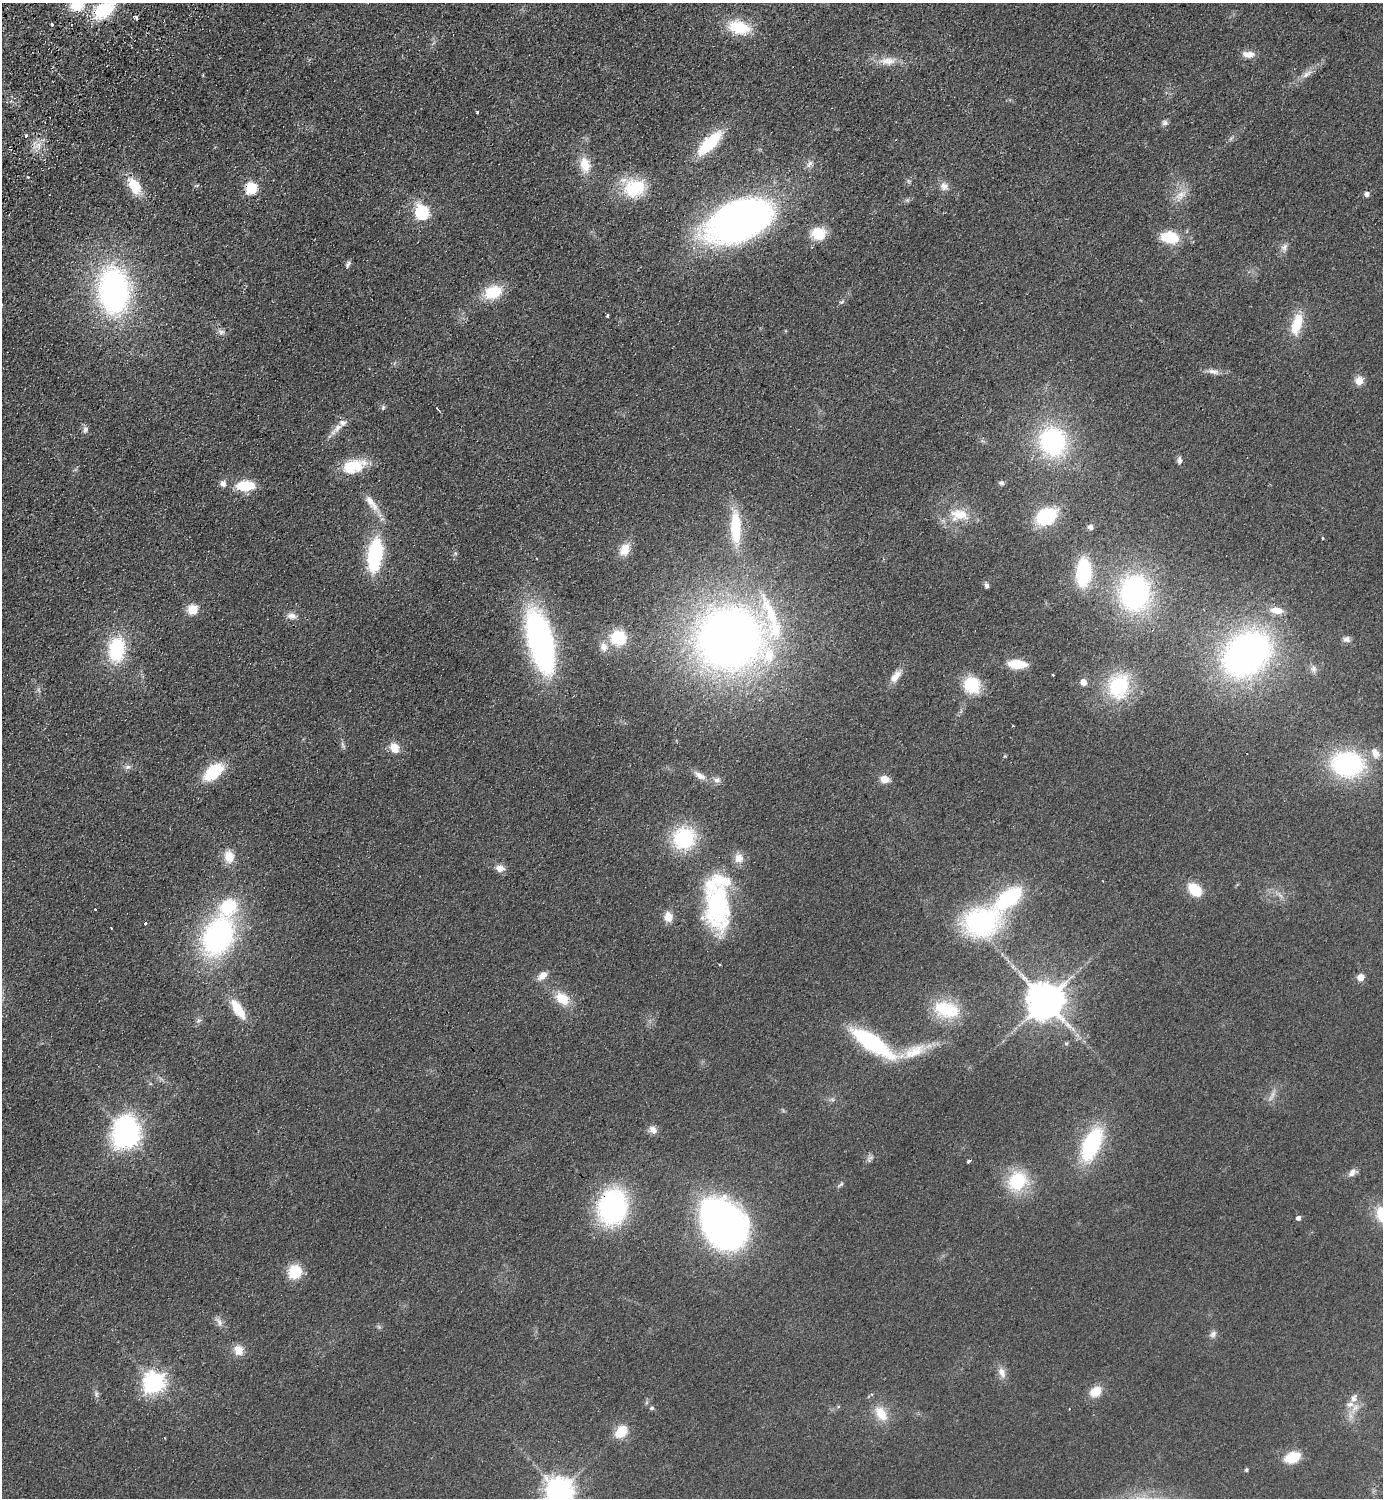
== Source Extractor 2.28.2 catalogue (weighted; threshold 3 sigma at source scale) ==
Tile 11 of 4 x 4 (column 3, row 3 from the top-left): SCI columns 2963-4343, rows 1540-3035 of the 6066 x 6072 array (HDU 1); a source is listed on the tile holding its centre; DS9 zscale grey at full resolution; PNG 1385 x 1500 px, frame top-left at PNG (2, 3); no overlay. Shown black and unused: <1% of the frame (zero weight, under 2 of 3 exposures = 3% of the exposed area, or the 3 px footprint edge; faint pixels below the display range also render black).
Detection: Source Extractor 2.28.2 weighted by HDU 2 'WHT'; one run over the whole footprint, this tile lists its part. Background 0.0559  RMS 0.0097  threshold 0.0436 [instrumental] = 3 sigma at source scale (4.5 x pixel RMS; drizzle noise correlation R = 1.50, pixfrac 1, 0.05/0.05 arcsec/px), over >= 5 px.
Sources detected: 148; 1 too faint to see at this stretch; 1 inside a brighter object's white glare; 6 cosmic-ray / hot-pixel residue — not listed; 8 inside a brighter listed object's ellipse — not listed separately; the other 132 listed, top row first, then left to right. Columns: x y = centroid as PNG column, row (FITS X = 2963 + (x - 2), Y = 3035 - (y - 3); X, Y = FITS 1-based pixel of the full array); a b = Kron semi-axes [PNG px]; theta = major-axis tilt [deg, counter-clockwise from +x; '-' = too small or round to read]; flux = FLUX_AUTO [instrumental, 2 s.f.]
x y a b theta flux
77 5 14 10 15 27
104 10 19 12 39 62
136 17 4 3 - 10
52 24 3 3 - 2.5
739 27 25 14 -16 35
1248 54 14 8 -1 8.2
888 61 25 11 5 14
1307 74 17 7 33 6.9
477 112 3 3 - 1.6
1165 123 8 7 - 2.9
26 136 3 3 - 2.5
1231 138 7 4 19 1.8
710 143 26 10 45 54
39 145 12 4 -82 4.7
809 164 12 6 58 4.1
585 165 19 12 -80 18
135 186 20 11 -57 26
944 186 12 11 - 6.2
251 188 6 6 - 84
634 188 28 23 -5 44
1367 194 5 4 - 4.6
1180 196 20 11 48 12
422 212 7 6 - 140
738 221 67 36 23 410
819 234 11 10 - 33
1170 237 20 13 -9 31
1284 247 12 8 61 4.6
348 264 10 5 62 2.5
114 291 35 23 -86 310
493 292 17 12 21 34
842 302 7 5 21 1.8
607 316 3 3 - 2.6
1297 324 27 12 74 27
221 332 9 7 0 3.7
1213 371 17 7 -8 6
1359 381 9 9 - 9.7
383 408 7 5 71 1.8
437 408 4 2 - 1.9
337 428 17 8 50 8.3
85 430 9 7 76 3.6
1053 442 31 28 -71 120
1179 460 9 6 -88 3.8
353 466 28 16 16 33
1001 483 7 6 - 2.3
223 484 8 7 - 4.8
245 486 19 10 2 30
370 501 19 9 -59 11
959 515 27 17 2 25
1046 516 19 14 27 67
736 527 40 12 -88 45
1091 527 7 6 - 3.2
1323 538 3 3 - 1.1
625 550 15 11 66 13
375 555 33 14 83 87
1083 573 25 14 86 69
987 586 7 5 -74 2.7
1135 593 32 27 89 190
193 610 5 5 - 58
1277 610 15 8 -7 11
291 616 13 8 -9 5.6
618 638 18 17 - 33
729 639 53 47 -7 870
1347 639 9 8 - 4
540 641 57 21 -76 270
117 650 27 17 84 61
1247 654 44 33 40 380
1017 664 17 8 -4 27
1313 669 11 7 -79 4
1053 675 3 3 - 1
896 676 17 9 51 9.7
1083 682 5 5 - 11
972 685 15 14 - 44
1119 686 37 29 71 64
1013 726 3 2 - 0.73
394 748 13 10 -54 11
1375 753 16 11 -62 8.8
1348 764 31 24 -5 140
127 767 8 6 16 3.2
213 772 20 12 39 43
700 775 18 8 -30 7.7
884 779 11 9 -18 8.6
717 780 9 8 - 4.1
684 838 20 19 - 77
229 856 15 11 -86 14
739 858 12 11 - 9.2
500 868 10 8 -7 7.1
1195 890 15 10 -41 26
1009 898 23 11 39 110
718 906 60 31 89 120
668 917 12 10 90 10
981 922 35 27 8 160
145 923 3 3 - 3.6
218 936 37 25 66 220
542 976 15 9 42 7.6
1361 977 5 5 - 18
562 998 18 12 -37 20
1046 1001 11 10 - 2900
238 1009 23 9 -57 26
946 1010 27 16 -15 50
198 1021 8 4 30 2.2
872 1042 44 14 -34 110
1066 1043 6 4 26 1.4
914 1051 36 16 25 30
1273 1094 11 6 63 4.7
653 1130 11 9 -40 5.7
128 1135 13 10 -77 760
1092 1144 30 14 67 110
871 1158 11 4 28 2.7
969 1161 4 3 - 2.6
1352 1172 12 7 51 5.2
1017 1181 19 16 52 57
841 1184 10 4 34 2
612 1207 29 23 85 190
1298 1218 5 4 - 3.5
726 1226 30 26 86 500
295 1272 16 14 67 24
219 1322 15 7 -57 5.1
379 1327 6 5 - 1.6
1213 1334 10 8 43 4
238 1350 12 10 -57 12
1002 1372 15 9 -69 7.6
154 1382 8 7 - 600
1095 1392 11 9 36 18
96 1394 8 6 -72 2.5
652 1408 6 5 - 1.8
1355 1408 20 8 53 9.6
881 1414 22 13 -57 19
621 1432 15 10 51 21
165 1438 3 2 - 1.2
1292 1457 12 8 21 35
1246 1470 4 4 - 1.7
559 1491 9 8 - 1200
Overlapping masked pixels (flux is a lower limit): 1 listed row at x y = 612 1207
Isophote crosses this tile's border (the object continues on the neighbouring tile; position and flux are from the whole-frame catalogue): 3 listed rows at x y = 77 5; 104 10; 559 1491